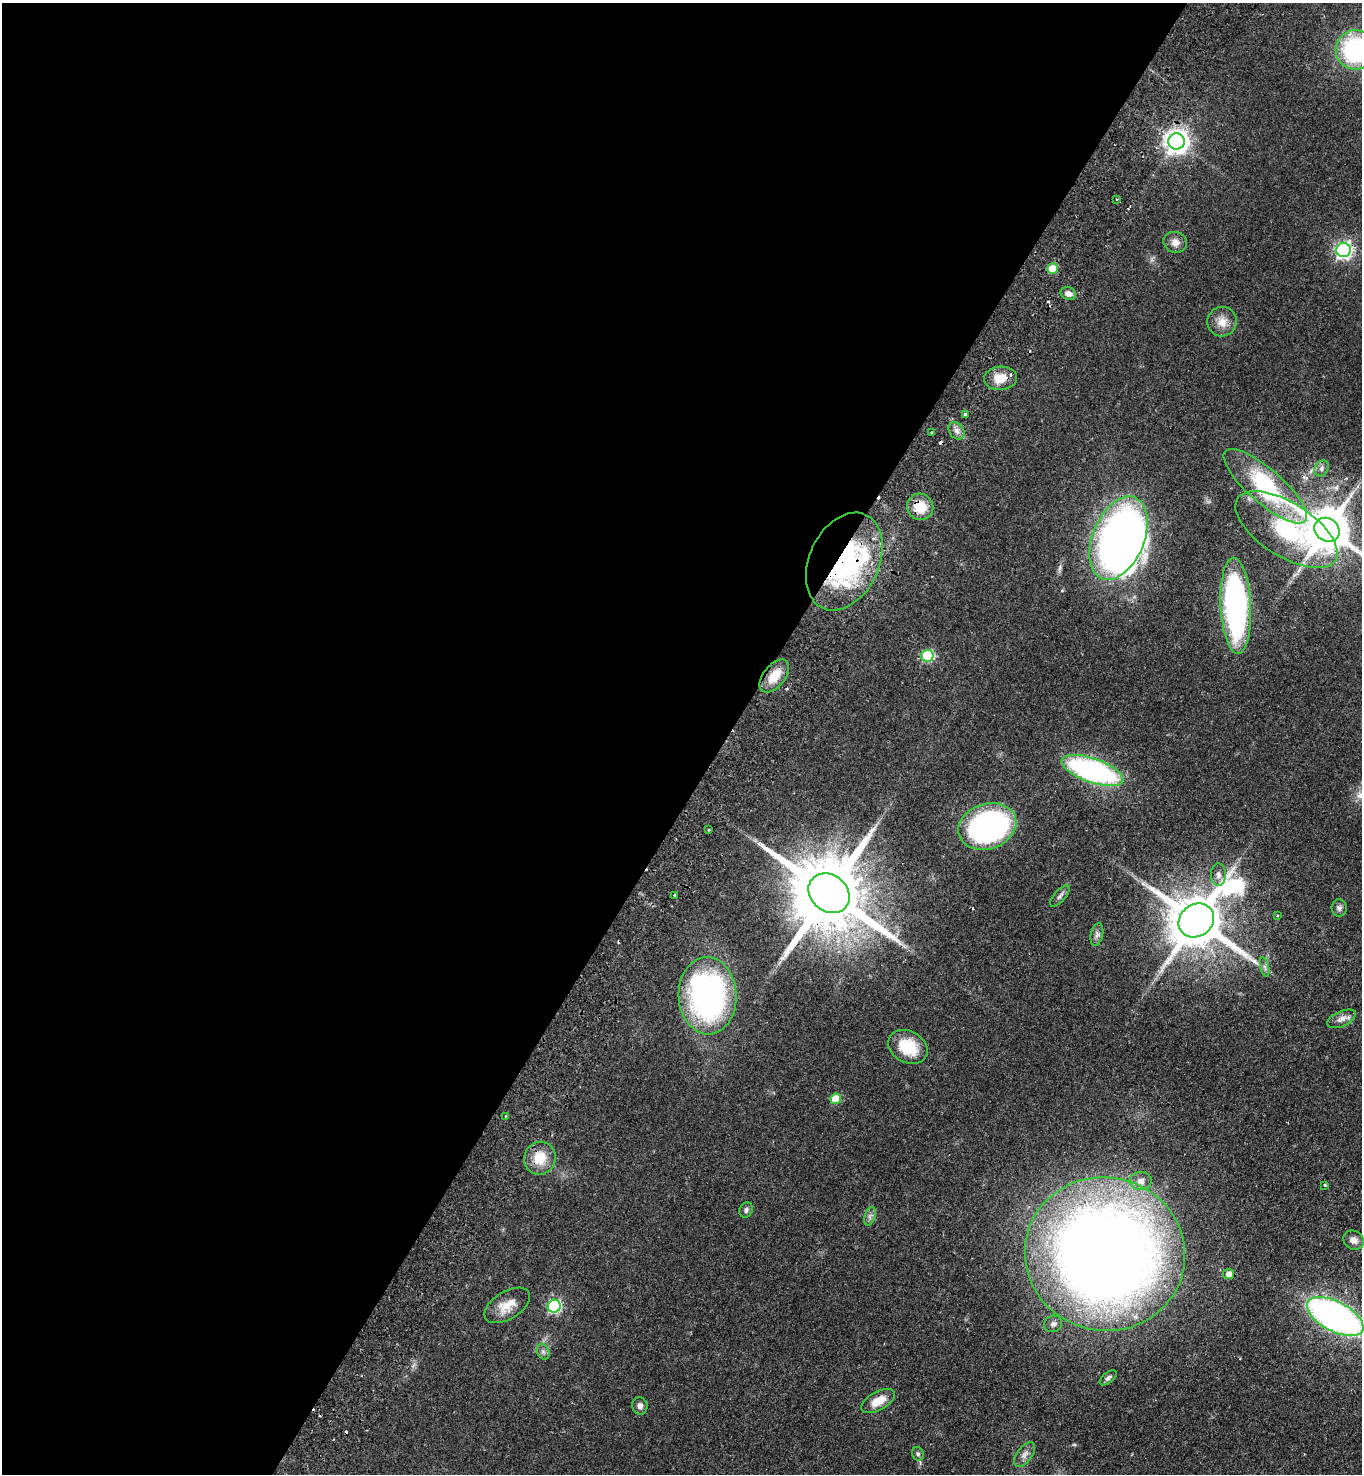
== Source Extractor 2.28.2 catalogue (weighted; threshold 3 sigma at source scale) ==
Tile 5 of 4 x 4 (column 1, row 2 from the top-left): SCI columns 360-1719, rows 2996-4467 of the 6019 x 5989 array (HDU 1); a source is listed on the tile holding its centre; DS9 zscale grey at full resolution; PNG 1364 x 1476 px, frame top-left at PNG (2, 3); each listed source drawn as its Kron ellipse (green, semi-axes under 4 px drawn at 4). Shown black and unused: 53% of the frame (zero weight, under 2 of 3 exposures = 4% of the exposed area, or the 3 px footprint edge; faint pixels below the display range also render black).
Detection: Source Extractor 2.28.2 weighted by HDU 2 'WHT'; one run over the whole footprint, this tile lists its part. Background 0.0484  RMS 0.0055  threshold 0.0247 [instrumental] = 3 sigma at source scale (4.5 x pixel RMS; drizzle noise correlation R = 1.50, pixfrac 1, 0.05/0.05 arcsec/px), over >= 5 px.
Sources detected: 71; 1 inside a brighter object's white glare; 8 cosmic-ray / hot-pixel residue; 1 long thin detection or spike segment (spike, bleed or trail) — neither listed nor drawn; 4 inside a brighter listed object's ellipse — not listed separately; the other 57 listed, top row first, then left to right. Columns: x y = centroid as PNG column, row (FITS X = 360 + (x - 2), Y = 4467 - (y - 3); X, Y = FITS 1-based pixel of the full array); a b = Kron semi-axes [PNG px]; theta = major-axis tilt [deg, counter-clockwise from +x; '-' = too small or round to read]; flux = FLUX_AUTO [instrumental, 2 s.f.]
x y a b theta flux
1355 50 20 19 - 66
1176 141 8 8 - 440
1116 199 4 2 - 0.49
1175 242 12 10 -18 3.6
1343 250 7 7 - 160
1053 269 5 5 - 15
1068 294 8 6 -19 2.5
1222 322 15 14 - 6.3
1001 378 16 11 4 8
965 415 4 3 - 1.6
956 431 9 7 -52 2.4
932 432 3 3 - 1.1
1321 468 8 6 59 1.7
1265 486 53 17 -41 64
920 507 13 13 - 11
1286 530 58 27 -32 58
1327 530 13 11 -35 2500
1118 538 44 25 68 320
844 562 51 35 65 92
1236 606 48 15 -87 140
927 656 6 6 - 45
774 676 19 10 50 10
1092 770 32 12 -19 110
987 826 30 22 18 130
709 830 3 2 - 0.65
1218 875 11 7 -89 2.3
829 893 22 18 -40 7000
675 895 3 3 - 0.83
1060 896 13 5 48 1.8
1339 908 9 7 -87 1.7
1277 916 4 2 - 0.37
1196 920 19 16 36 3400
1097 934 11 6 77 1.9
1265 967 10 4 -77 1.3
708 996 39 29 -87 150
1341 1019 15 8 24 3.2
908 1047 21 15 -28 17
836 1099 5 5 - 13
506 1117 3 3 - 1.2
540 1158 17 15 66 12
1141 1181 11 9 1 3.2
1325 1185 3 3 - 1.4
746 1210 8 6 63 1.4
870 1216 9 5 72 1.6
1354 1240 11 9 -29 3.3
1105 1254 80 77 -13 750
1228 1274 5 5 - 3.1
507 1305 25 13 32 8.8
554 1306 6 6 - 70
1335 1316 31 15 -27 240
1053 1324 9 8 - 2.1
543 1352 8 6 -69 1.5
1108 1378 10 5 38 1.4
878 1401 18 9 28 8.4
640 1406 9 7 -73 2.2
918 1454 7 5 -64 1
1025 1454 14 7 53 3
Overlapping masked pixels (flux is a lower limit): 4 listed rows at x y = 1001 378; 920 507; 844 562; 829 893
Isophote crosses this tile's border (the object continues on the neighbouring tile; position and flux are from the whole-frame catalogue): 3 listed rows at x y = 1355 50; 1327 530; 1335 1316